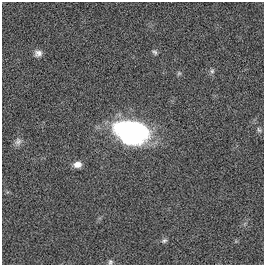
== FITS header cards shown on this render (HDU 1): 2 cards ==
NAXIS1  =                  262
NAXIS2  =                  263

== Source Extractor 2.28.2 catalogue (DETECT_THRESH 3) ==
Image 262 x 263 px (HDU 1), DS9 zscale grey, 1 PNG px = 1 image px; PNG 266 x 267 px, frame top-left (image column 1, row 263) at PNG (2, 2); no overlay
Background 0.00107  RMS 0.034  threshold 0.102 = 3 sigma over >= 5 px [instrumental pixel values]
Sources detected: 10; all 10 listed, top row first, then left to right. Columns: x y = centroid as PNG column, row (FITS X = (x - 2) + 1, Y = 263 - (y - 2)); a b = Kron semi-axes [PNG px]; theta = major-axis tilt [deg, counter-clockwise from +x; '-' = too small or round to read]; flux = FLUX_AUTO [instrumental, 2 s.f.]
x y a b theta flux
155 52 8 5 -41 4.8
38 53 10 8 12 12
212 71 7 6 - 5.2
179 73 6 5 - 3.6
259 130 7 5 -61 4.8
132 133 26 18 -9 630
18 141 11 9 56 11
77 164 9 7 5 16
164 241 7 6 - 5.3
110 262 7 6 - 5
At the frame edge (FLAGS 8, measured only in part): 1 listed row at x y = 110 262